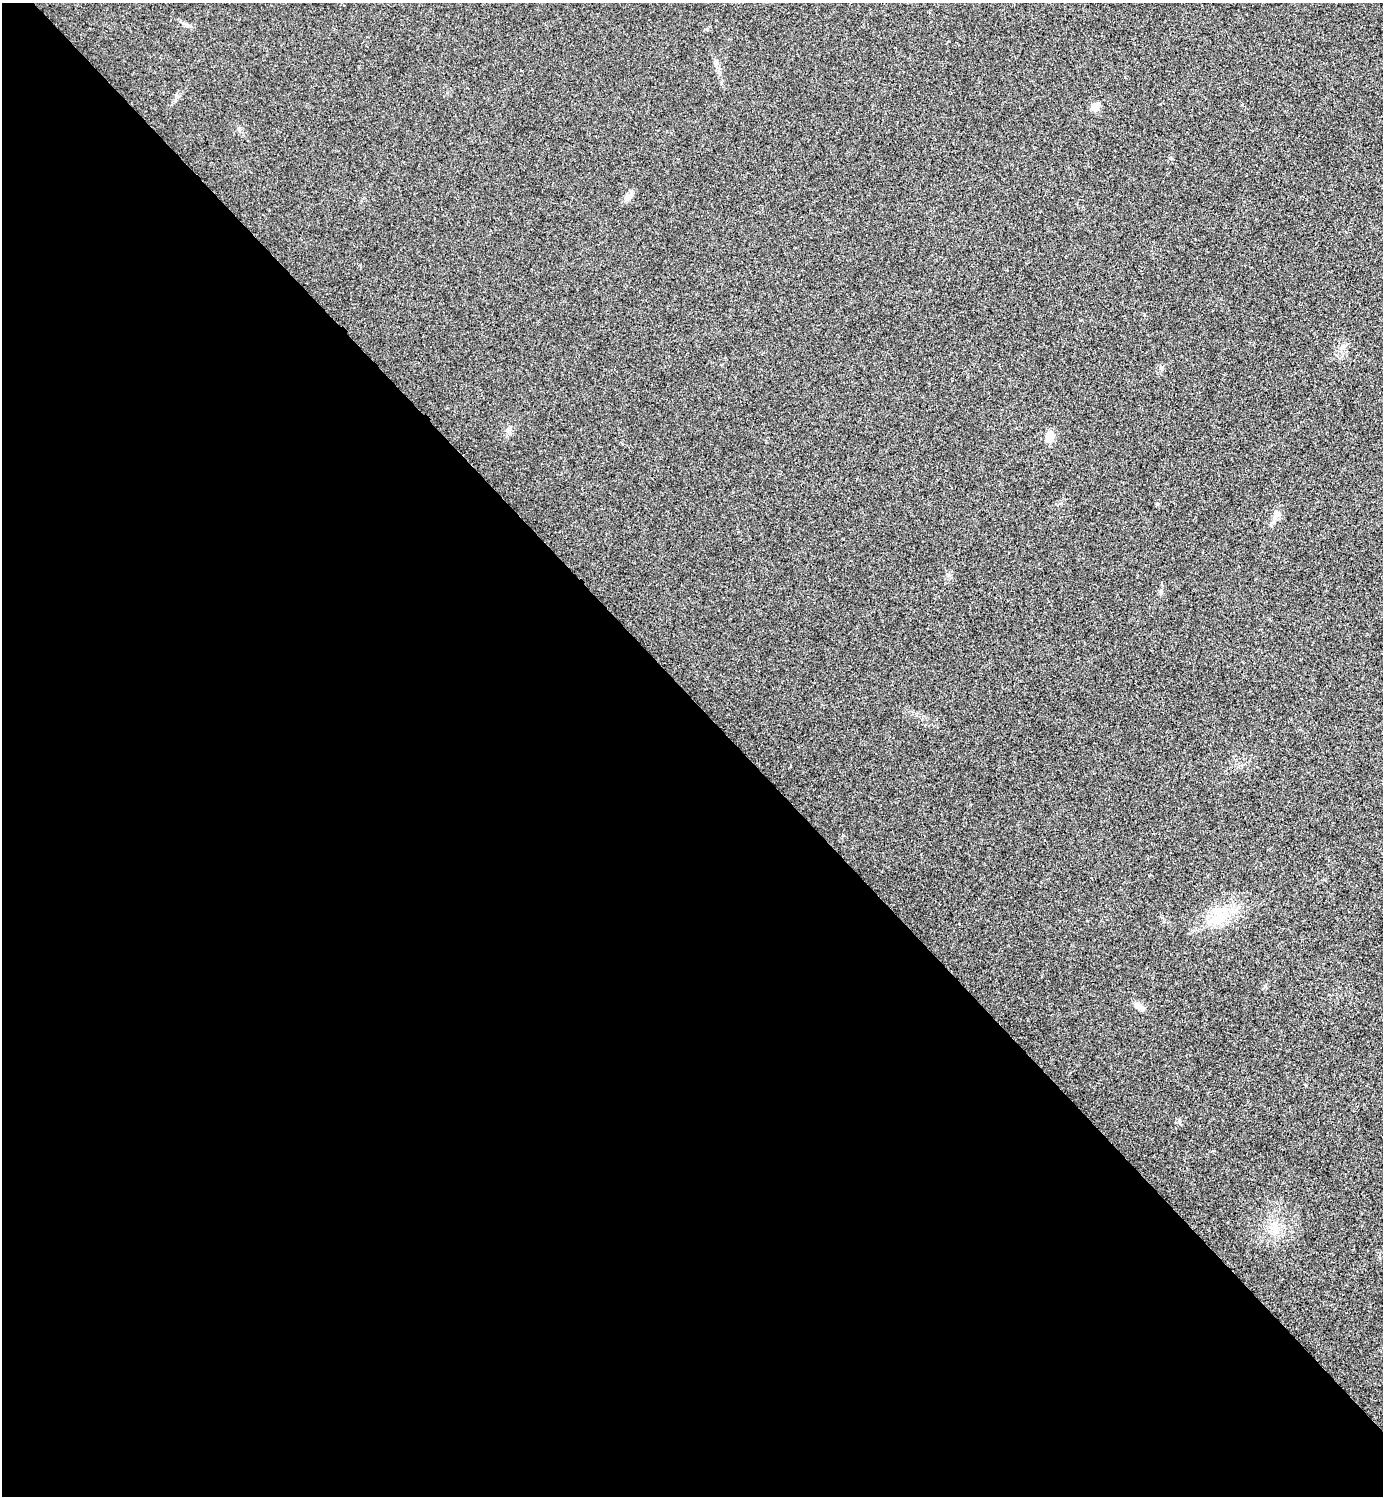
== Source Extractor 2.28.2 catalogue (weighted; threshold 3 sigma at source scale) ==
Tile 9 of 4 x 4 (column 1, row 3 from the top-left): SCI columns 170-1550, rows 1523-3016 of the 6006 x 6006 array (HDU 1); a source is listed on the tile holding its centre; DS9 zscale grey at full resolution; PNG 1385 x 1498 px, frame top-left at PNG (2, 3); no overlay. Shown black and unused: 53% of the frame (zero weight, under 3 of 4 exposures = <1% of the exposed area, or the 3 px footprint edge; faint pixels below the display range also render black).
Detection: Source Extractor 2.28.2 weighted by HDU 2 'WHT'; one run over the whole footprint, this tile lists its part. Background 0.0189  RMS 0.0055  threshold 0.0248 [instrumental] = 3 sigma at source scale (4.5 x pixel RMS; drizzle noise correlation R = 1.50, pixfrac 1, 0.05/0.05 arcsec/px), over >= 5 px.
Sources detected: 7; all 7 listed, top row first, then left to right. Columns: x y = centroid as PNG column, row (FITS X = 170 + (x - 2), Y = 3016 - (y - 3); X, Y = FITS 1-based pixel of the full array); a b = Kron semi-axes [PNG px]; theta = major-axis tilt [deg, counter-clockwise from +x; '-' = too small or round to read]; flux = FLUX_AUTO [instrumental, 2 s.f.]
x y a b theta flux
1095 107 6 5 - 9.3
628 197 12 8 47 2.6
1049 437 14 11 -82 4.9
1157 504 5 4 - 0.65
1220 916 26 11 42 12
1138 1006 10 8 -38 2.9
1275 1228 13 7 -83 4.3